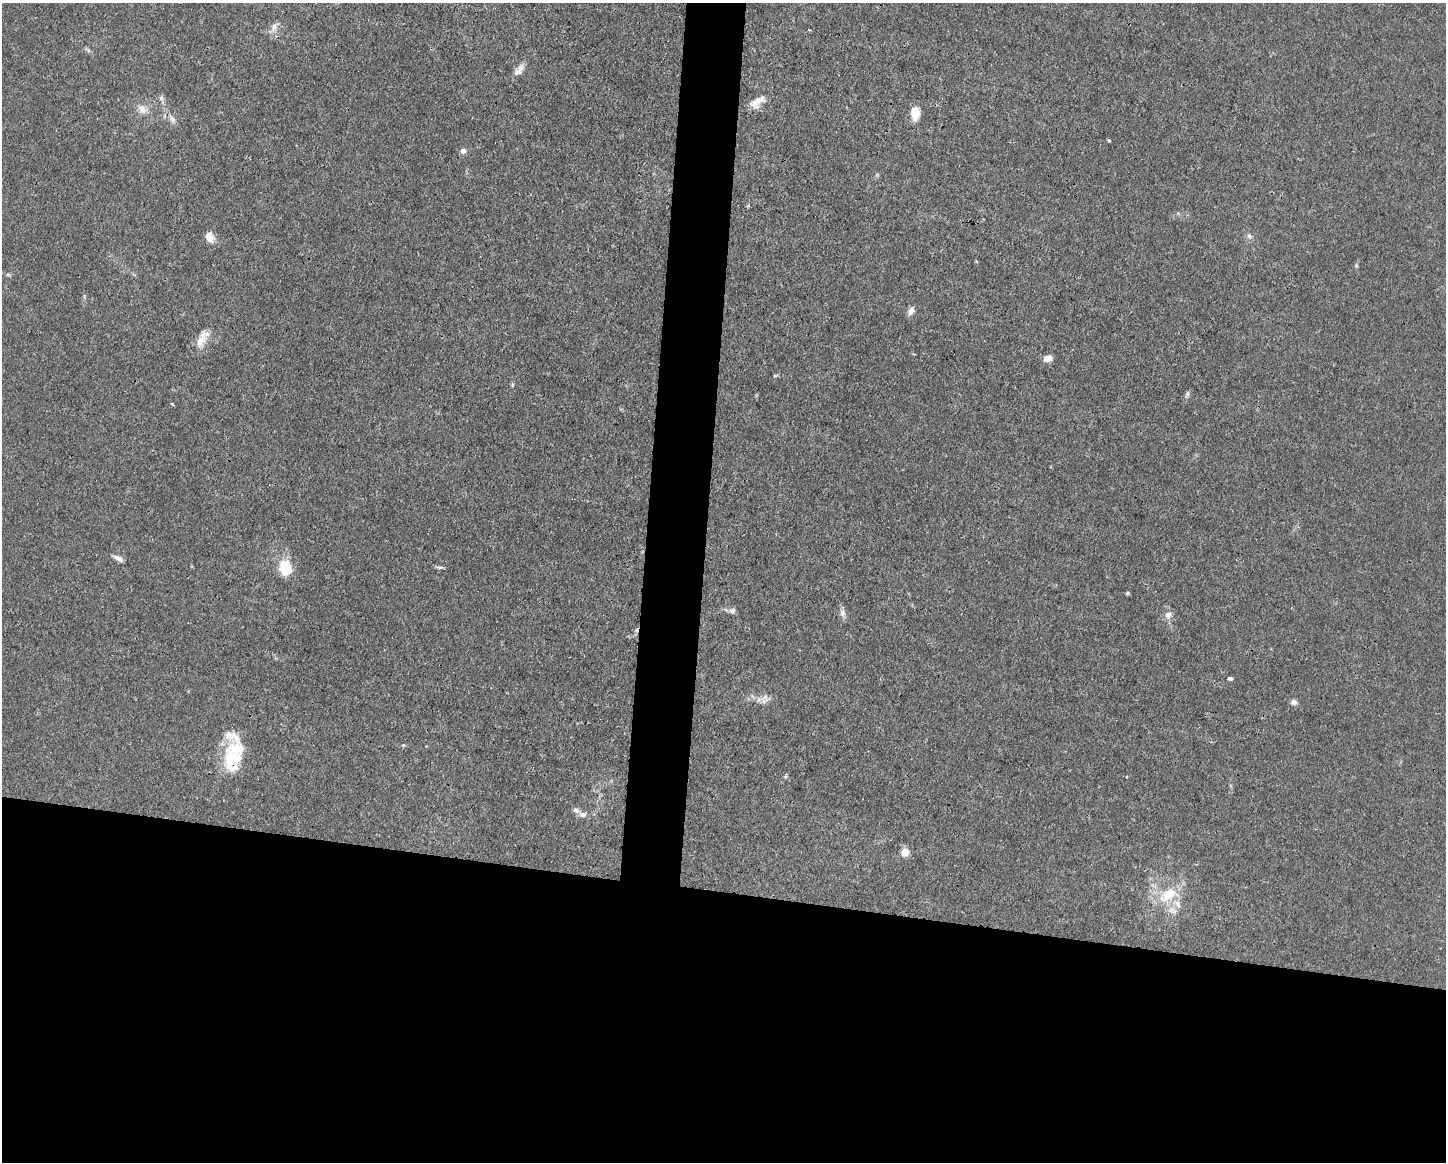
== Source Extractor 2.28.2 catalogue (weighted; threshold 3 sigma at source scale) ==
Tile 11 of 3 x 4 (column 2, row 4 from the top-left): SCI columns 1556-2999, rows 1-1160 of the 4666 x 4638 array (HDU 1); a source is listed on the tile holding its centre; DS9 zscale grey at full resolution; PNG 1448 x 1164 px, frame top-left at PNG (2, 3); no overlay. Shown black and unused: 26% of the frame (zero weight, under 3 of 4 exposures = <1% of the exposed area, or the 3 px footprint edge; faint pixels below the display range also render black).
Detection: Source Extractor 2.28.2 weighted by HDU 2 'WHT'; one run over the whole footprint, this tile lists its part. Background 0.0154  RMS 0.0025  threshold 0.0113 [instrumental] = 3 sigma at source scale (4.5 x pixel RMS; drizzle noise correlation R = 1.50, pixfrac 1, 0.05/0.05 arcsec/px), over >= 5 px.
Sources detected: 39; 1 cosmic-ray / hot-pixel residue — not listed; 3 inside a brighter listed object's ellipse — not listed separately; the other 35 listed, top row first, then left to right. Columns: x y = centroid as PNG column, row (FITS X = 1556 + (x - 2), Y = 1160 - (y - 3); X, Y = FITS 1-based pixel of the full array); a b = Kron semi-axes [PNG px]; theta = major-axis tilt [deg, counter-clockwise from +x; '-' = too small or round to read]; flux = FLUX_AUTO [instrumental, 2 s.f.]
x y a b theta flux
274 27 13 7 69 1.5
809 30 3 3 - 0.41
519 70 18 8 51 1.9
754 104 20 12 9 2.8
142 109 13 10 -54 1.9
915 113 13 8 89 4.3
172 119 9 7 -47 1.1
1109 140 4 3 - 0.28
463 151 7 7 - 0.93
1249 236 8 6 -51 0.81
210 237 15 10 -63 2
8 274 5 5 - 0.4
911 311 11 7 67 1.2
200 341 21 11 60 3.3
1048 358 9 6 12 1.8
775 376 6 4 2 0.3
512 385 6 4 90 0.32
1188 394 9 4 89 0.5
118 558 11 5 -28 1.5
439 567 10 4 -4 0.51
285 568 18 13 -75 7
1127 593 5 4 - 0.32
732 610 9 6 23 0.79
843 613 10 8 86 1.1
1168 615 10 9 - 1.5
1230 678 4 3 - 0.84
765 701 14 6 40 1.2
1294 702 8 7 - 0.83
232 736 28 12 -29 3.6
229 762 31 17 -54 7.8
576 810 8 6 -34 0.95
583 815 9 6 9 1.1
905 852 6 6 - 3.6
1168 895 30 16 36 8
1173 911 13 7 -33 1.6
Overlapping masked pixels (flux is a lower limit): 1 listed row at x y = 229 762